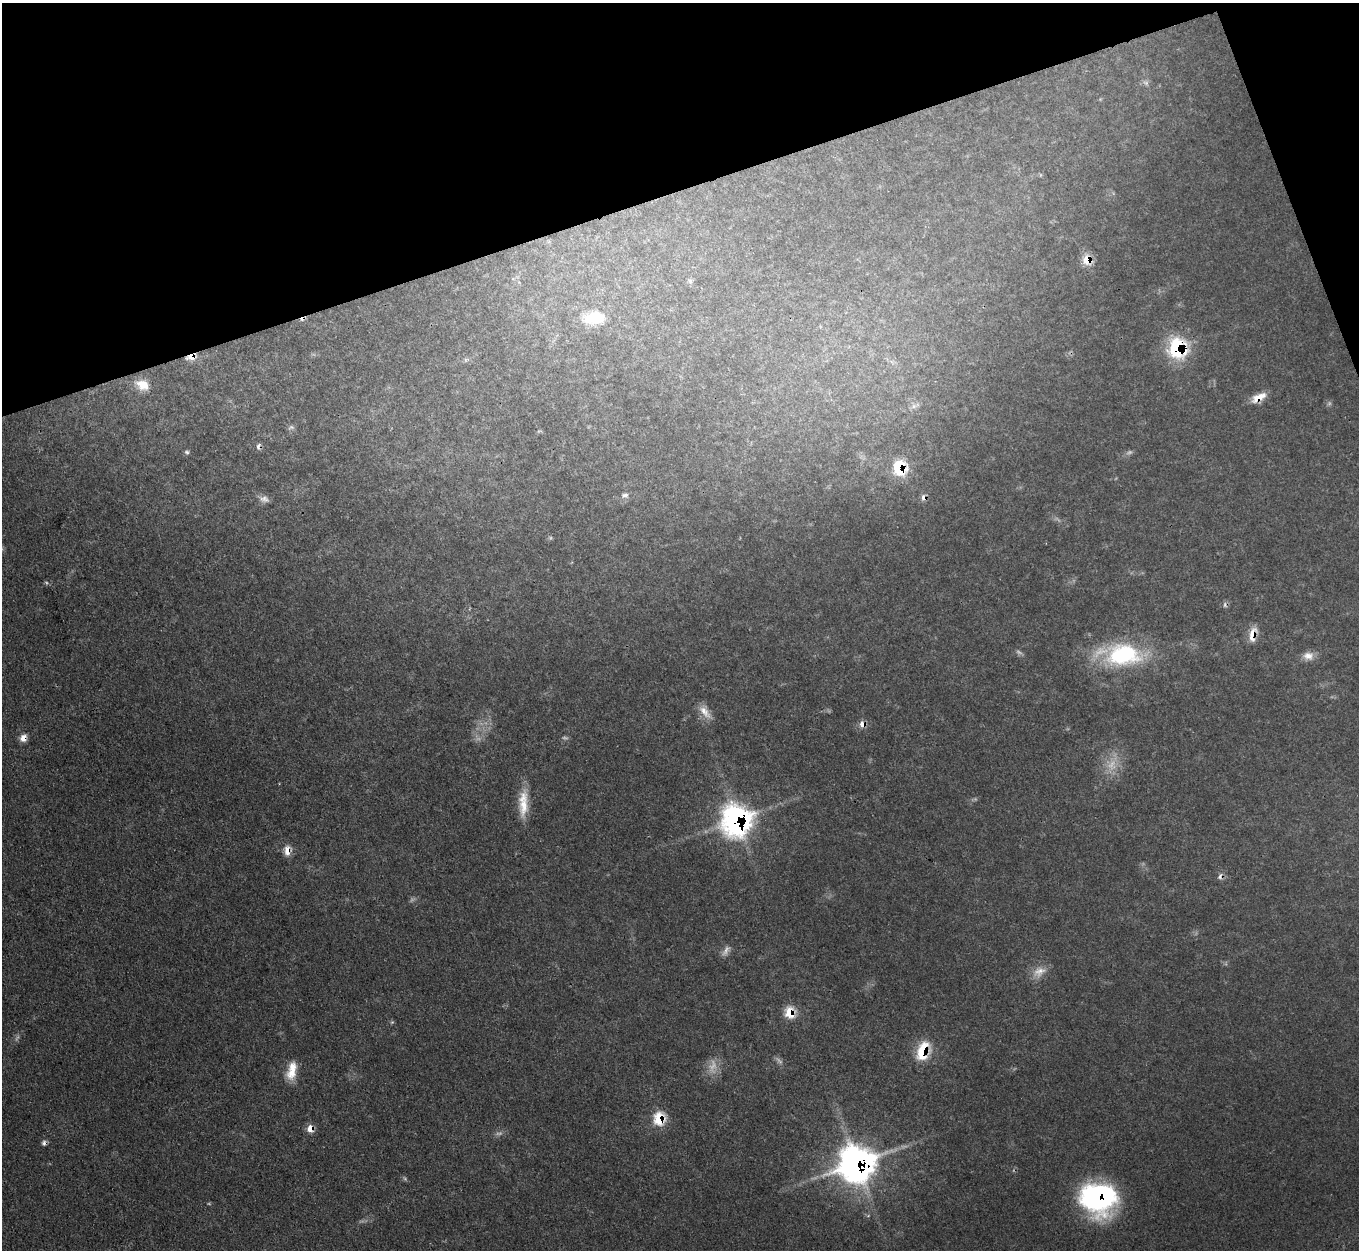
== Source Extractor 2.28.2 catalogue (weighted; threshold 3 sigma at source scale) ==
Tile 3 of 4 x 4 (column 3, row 1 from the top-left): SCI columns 2716-4072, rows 4021-5268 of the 5432 x 5415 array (HDU 1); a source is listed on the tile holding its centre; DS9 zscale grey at full resolution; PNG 1361 x 1252 px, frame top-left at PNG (2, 3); no overlay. Shown black and unused: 17% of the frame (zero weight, under 3 of 4 exposures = <1% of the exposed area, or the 3 px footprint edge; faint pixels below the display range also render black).
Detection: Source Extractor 2.28.2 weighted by HDU 2 'WHT'; one run over the whole footprint, this tile lists its part. Background 0.0638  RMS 0.0063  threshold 0.0284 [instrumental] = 3 sigma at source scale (4.5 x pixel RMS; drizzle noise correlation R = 1.50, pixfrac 1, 0.05/0.05 arcsec/px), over >= 5 px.
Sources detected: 51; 13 too faint to see at this stretch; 3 cosmic-ray / hot-pixel residue — not listed; the other 35 listed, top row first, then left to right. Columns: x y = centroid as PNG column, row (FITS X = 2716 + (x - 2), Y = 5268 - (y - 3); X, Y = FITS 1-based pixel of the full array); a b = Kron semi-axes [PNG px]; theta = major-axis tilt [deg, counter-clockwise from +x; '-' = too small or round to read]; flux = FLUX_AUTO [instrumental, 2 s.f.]
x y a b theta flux
1145 83 8 5 -45 1.5
1087 260 10 8 -63 13
594 318 26 15 7 20
1177 348 13 12 - 79
191 357 10 5 13 8.4
142 385 18 12 -27 13
1258 398 18 9 29 9.4
914 406 7 6 - 2.5
291 427 7 5 42 1.7
258 446 8 5 85 1.8
187 452 6 5 - 1.3
900 468 11 10 - 36
625 495 10 6 3 2.2
924 498 7 6 - 2.7
264 499 13 8 -8 3.6
1253 634 20 8 77 8.4
1123 655 47 29 2 70
1308 656 14 11 -2 5.8
705 712 22 9 -53 7.6
862 724 8 7 - 4.8
23 738 9 8 - 5
523 803 37 11 88 16
737 820 14 13 - 470
288 850 12 8 84 6.8
1220 876 9 7 77 2.4
725 951 16 7 63 3.7
1039 971 21 12 29 8.3
790 1012 8 8 - 21
392 1022 6 4 42 0.9
923 1051 17 10 70 31
292 1071 24 10 78 13
659 1118 9 8 - 30
310 1128 7 6 - 7.8
857 1163 15 14 - 900
1098 1198 34 30 -14 130
Overlapping masked pixels (flux is a lower limit): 19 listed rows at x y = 1087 260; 1177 348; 191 357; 1258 398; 258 446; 900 468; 924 498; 1253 634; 862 724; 23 738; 737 820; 288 850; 1220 876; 790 1012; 923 1051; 659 1118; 310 1128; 857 1163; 1098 1198